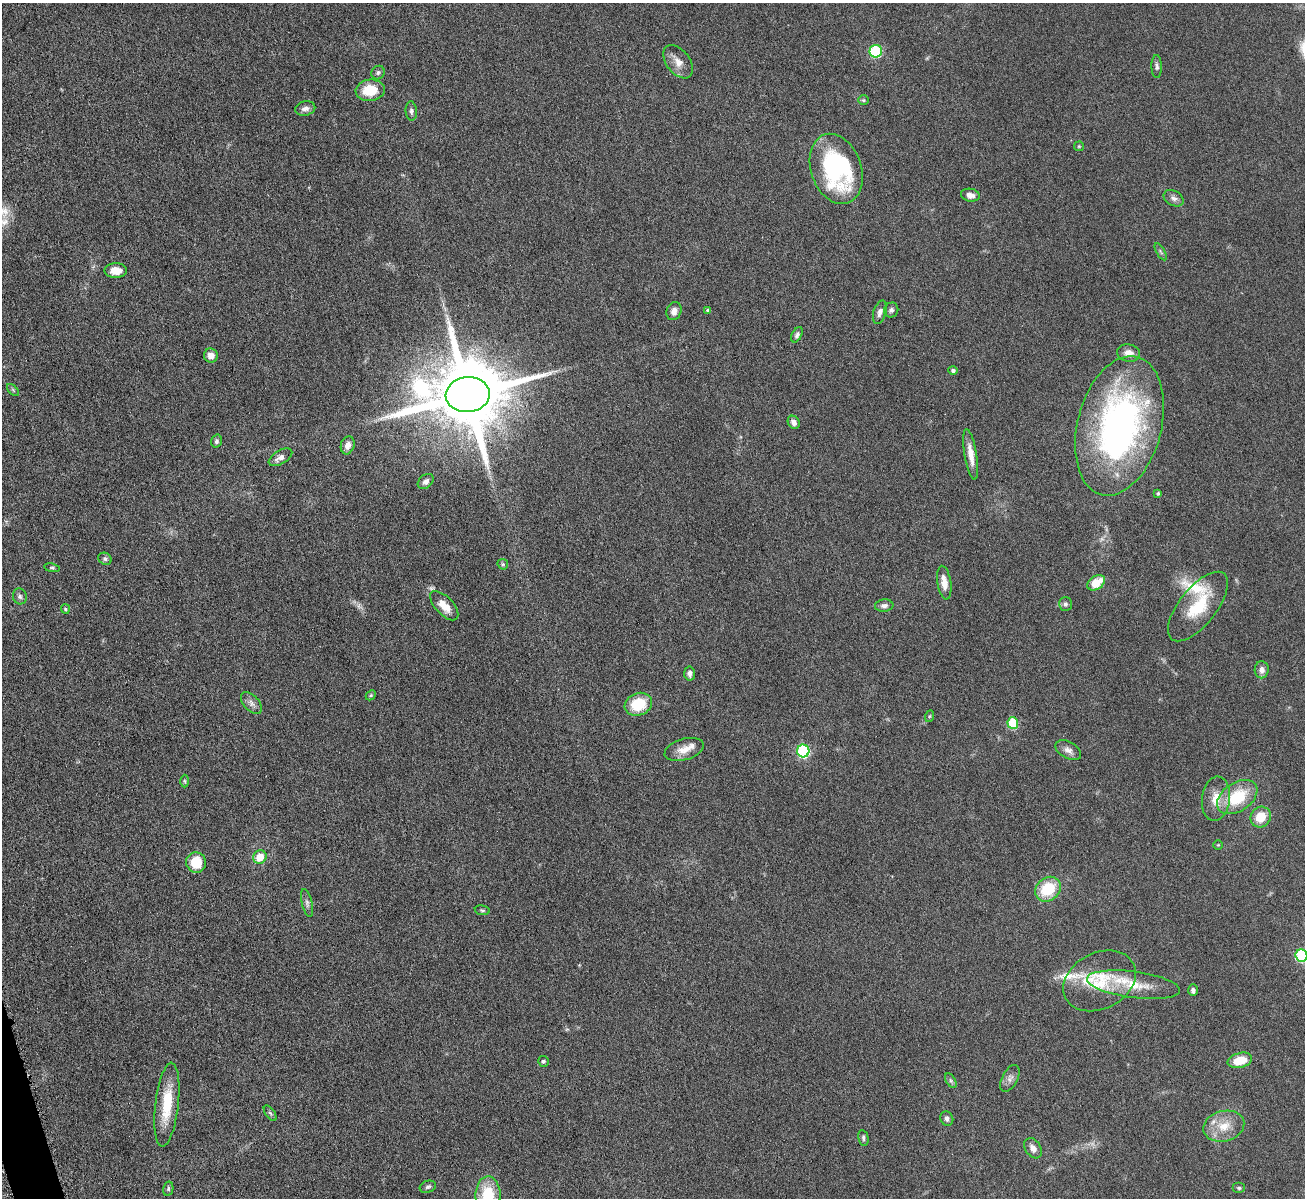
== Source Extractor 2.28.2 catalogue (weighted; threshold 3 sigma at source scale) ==
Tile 7 of 4 x 4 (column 3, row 2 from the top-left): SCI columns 2611-3913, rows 2539-3734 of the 5217 x 5200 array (HDU 1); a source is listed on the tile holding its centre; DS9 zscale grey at full resolution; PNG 1307 x 1200 px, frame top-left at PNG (2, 3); each listed source drawn as its Kron ellipse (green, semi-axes under 4 px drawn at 4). Shown black and unused: <1% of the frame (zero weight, under 4 of 8 exposures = <1% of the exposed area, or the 3 px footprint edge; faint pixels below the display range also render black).
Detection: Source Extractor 2.28.2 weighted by HDU 2 'WHT'; one run over the whole footprint, this tile lists its part. Background 0.0478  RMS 0.0044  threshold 0.018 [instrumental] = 3 sigma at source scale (4.09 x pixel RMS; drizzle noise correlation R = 1.36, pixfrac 0.8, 0.05/0.05 arcsec/px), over >= 5 px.
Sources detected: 87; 1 too faint to see at this stretch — neither listed nor drawn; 5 inside a brighter listed object's ellipse — not listed separately; the other 81 listed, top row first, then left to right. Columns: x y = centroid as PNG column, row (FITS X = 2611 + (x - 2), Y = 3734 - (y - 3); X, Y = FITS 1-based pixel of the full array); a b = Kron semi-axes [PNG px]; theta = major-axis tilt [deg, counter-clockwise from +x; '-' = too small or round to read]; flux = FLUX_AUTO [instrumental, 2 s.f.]
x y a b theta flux
876 51 6 6 - 30
678 62 19 11 -52 4.3
1157 66 11 5 -89 1.2
378 73 7 6 - 0.93
370 90 14 10 5 11
863 100 5 5 - 0.65
305 108 10 7 13 2.1
411 111 10 5 -86 1.2
1079 146 5 5 - 0.47
836 169 36 25 -71 61
970 195 9 6 -10 2.5
1174 198 10 7 -28 1.7
1161 252 10 4 -60 0.89
116 270 11 7 0 4.8
708 310 4 4 - 0.89
891 310 7 7 - 1.3
674 311 9 7 69 2.5
880 312 12 6 73 2
797 335 8 5 62 1
1129 353 11 8 -10 3.5
211 355 7 7 - 3.2
953 370 4 4 - 1.2
13 390 7 4 -46 0.63
468 395 22 17 5 6300
794 422 7 5 -60 2.1
1119 426 71 42 75 140
216 441 6 5 - 1.1
348 445 9 6 73 2.6
971 454 26 6 -81 5.2
280 457 13 6 31 2.3
426 481 9 6 41 1.6
1158 493 4 3 - 0.55
105 559 7 5 -28 0.97
503 564 5 5 - 0.62
52 568 8 4 -10 0.69
944 583 17 7 -82 4.3
1096 583 9 6 34 8.8
20 596 8 7 - 1.2
1065 604 6 6 - 1.2
444 606 18 9 -46 5.4
884 606 9 6 6 1.6
1198 606 42 18 51 18
65 609 5 4 - 0.51
1262 670 8 7 - 2.1
690 673 7 5 -84 1.3
371 695 5 4 - 0.56
251 703 13 7 -47 2.1
638 704 14 11 21 13
930 716 6 4 70 0.54
1013 723 5 5 - 23
684 749 20 10 16 4.9
1068 750 14 8 -30 2.3
803 751 6 6 - 49
185 781 6 4 -88 0.59
1237 797 22 14 34 18
1216 799 22 14 83 7.1
1261 817 11 9 49 7.9
1218 845 5 5 - 0.47
260 857 7 6 - 7.6
196 862 10 10 - 10
1048 889 14 11 38 15
307 903 14 5 -77 1.4
482 910 7 5 -10 0.72
1301 956 6 6 - 39
1100 981 38 28 27 21
1133 985 47 13 -7 13
1193 990 6 4 90 1.3
1240 1060 12 7 14 8.8
543 1061 6 5 - 0.74
1010 1078 15 8 62 2.3
951 1081 8 5 -59 0.84
167 1105 42 11 83 15
270 1113 9 4 -54 0.82
947 1118 7 6 - 1.3
1224 1126 21 15 15 8.7
863 1138 8 5 -78 0.96
1033 1148 11 7 -57 2.7
428 1187 8 6 19 1.1
1239 1188 6 5 - 0.69
168 1189 7 5 77 0.73
488 1196 20 12 89 19
Isophote crosses this tile's border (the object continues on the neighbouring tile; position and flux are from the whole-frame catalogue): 2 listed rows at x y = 1301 956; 488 1196